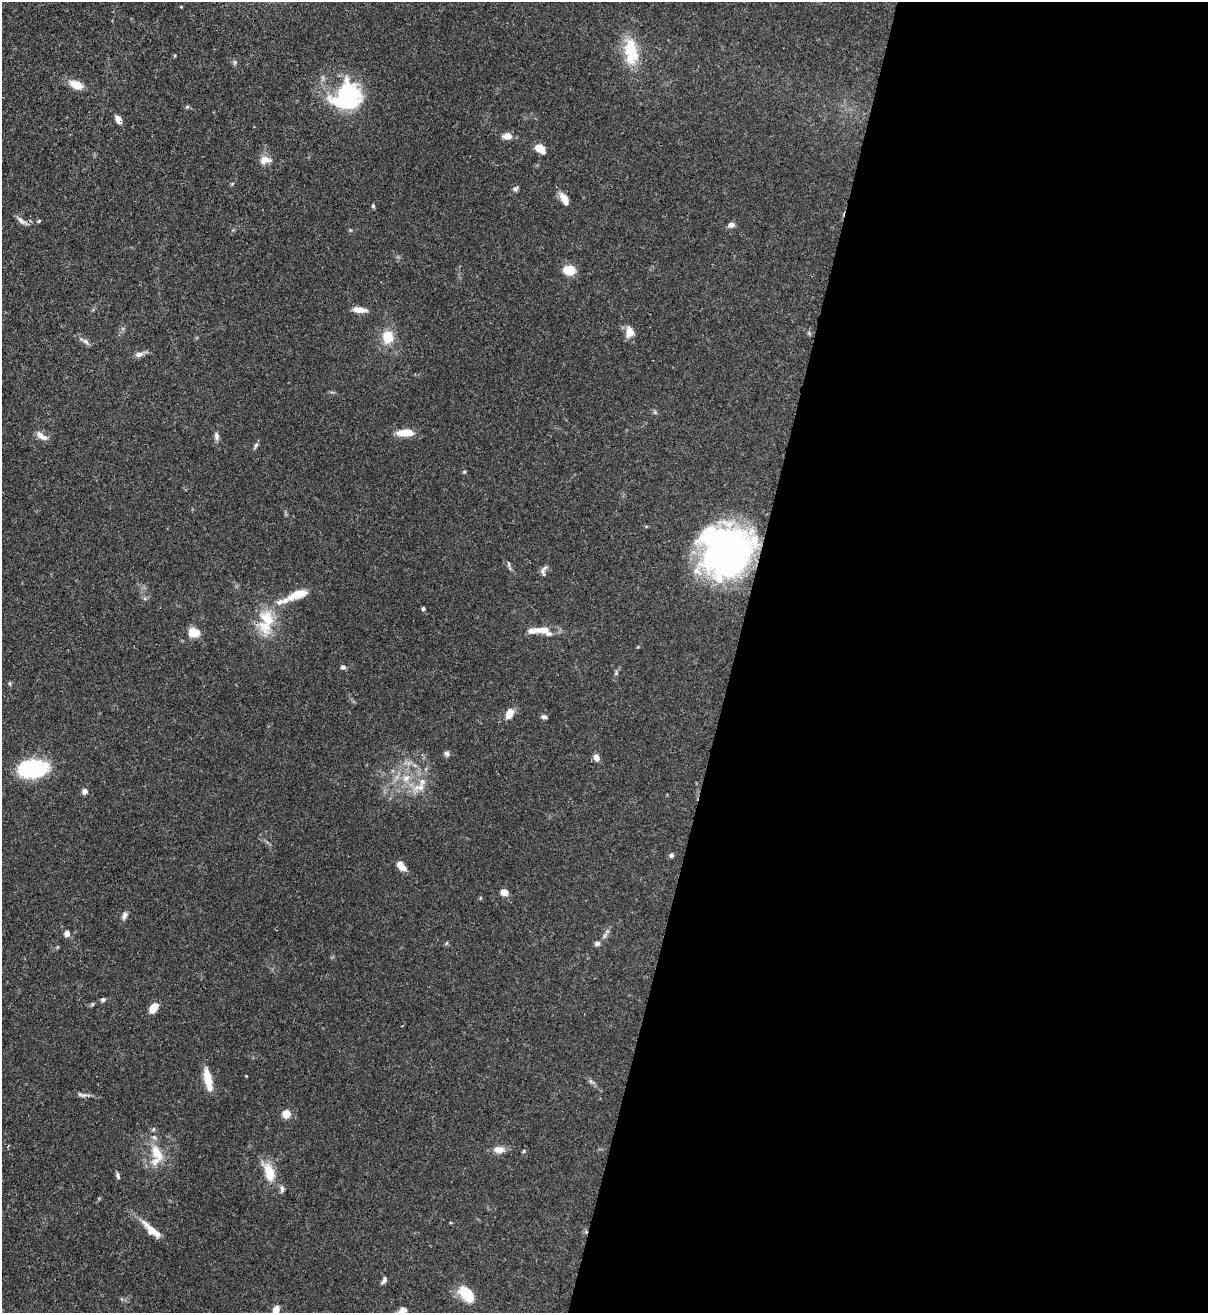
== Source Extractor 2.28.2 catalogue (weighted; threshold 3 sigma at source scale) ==
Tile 12 of 4 x 4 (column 4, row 3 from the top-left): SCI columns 3834-5039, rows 1345-2655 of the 5389 x 5307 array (HDU 1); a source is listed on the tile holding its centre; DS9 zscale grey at full resolution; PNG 1210 x 1315 px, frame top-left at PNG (2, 2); no overlay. Shown black and unused: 39% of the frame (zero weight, under 3 of 4 exposures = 7% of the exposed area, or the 3 px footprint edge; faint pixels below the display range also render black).
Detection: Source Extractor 2.28.2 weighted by HDU 2 'WHT'; one run over the whole footprint, this tile lists its part. Background 0.1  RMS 0.0041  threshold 0.0186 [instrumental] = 3 sigma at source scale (4.5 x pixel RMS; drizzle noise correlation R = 1.50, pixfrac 1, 0.05/0.05 arcsec/px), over >= 5 px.
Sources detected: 78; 1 inside a brighter object's white glare — not listed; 6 inside a brighter listed object's ellipse — not listed separately; the other 71 listed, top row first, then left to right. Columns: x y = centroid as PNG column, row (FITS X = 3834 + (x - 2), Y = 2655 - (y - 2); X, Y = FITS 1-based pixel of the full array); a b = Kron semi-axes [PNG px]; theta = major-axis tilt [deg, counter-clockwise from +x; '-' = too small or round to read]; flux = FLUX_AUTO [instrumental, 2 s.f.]
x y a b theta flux
630 48 35 17 90 14
235 62 6 5 - 0.76
76 85 13 8 -23 6.4
347 97 35 30 46 41
118 119 10 6 -54 2.4
507 136 11 7 3 2.9
540 148 10 6 -34 5.7
265 160 16 10 10 3.4
515 189 8 5 38 0.93
564 199 17 7 -61 3.7
373 206 5 4 - 0.62
21 220 15 5 -42 1.8
39 221 5 4 - 0.51
731 225 8 6 10 1.9
569 270 10 8 -8 9.3
359 310 14 6 -6 4.3
629 332 11 9 86 4.5
809 333 5 5 - 0.57
388 337 12 10 -89 9.2
86 341 10 6 -38 1.4
139 354 11 7 14 1.9
655 412 6 4 72 0.57
405 433 19 7 1 7.2
42 436 16 7 -31 2.7
216 436 11 6 -80 1.5
256 445 7 5 61 0.87
464 472 5 3 - 0.45
728 551 43 39 9 180
509 564 9 3 -79 0.76
544 571 16 6 77 1.6
296 595 41 9 22 12
423 609 4 4 - 0.74
267 619 25 21 -58 14
532 631 14 7 -1 2.5
193 632 8 6 -6 12
549 633 10 8 -30 1.7
343 667 5 5 - 1.3
10 684 6 4 -72 0.49
509 714 10 6 62 6.1
544 717 7 5 -1 1.1
447 754 7 6 - 1.1
596 757 8 6 -74 2.3
33 768 24 13 6 52
406 778 12 10 38 4.3
420 787 19 9 5 4.9
85 791 6 6 - 1.7
671 855 6 5 - 1
401 866 11 6 -51 4.7
504 892 7 6 - 3.8
480 898 5 3 - 0.36
124 915 10 6 65 1.5
67 933 7 6 - 2
605 935 10 4 60 1.2
597 944 7 6 - 1.1
103 1000 6 5 - 0.83
153 1008 11 6 53 5.3
246 1076 3 3 - 0.27
208 1079 27 8 -78 7.7
81 1094 11 5 -26 1.1
286 1114 5 5 - 14
499 1150 13 8 0 3.5
524 1151 5 4 - 0.44
156 1155 31 16 -88 11
269 1173 21 10 -67 10
118 1175 8 5 -79 0.96
282 1189 10 6 89 1.3
152 1230 31 9 -41 6.6
384 1280 10 4 59 1.1
467 1294 18 11 -51 13
276 1309 7 6 - 3.8
402 1311 12 7 34 2.6
Overlapping masked pixels (flux is a lower limit): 2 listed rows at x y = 118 119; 728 551
Isophote crosses this tile's border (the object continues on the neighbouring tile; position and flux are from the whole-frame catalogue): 1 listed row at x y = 402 1311